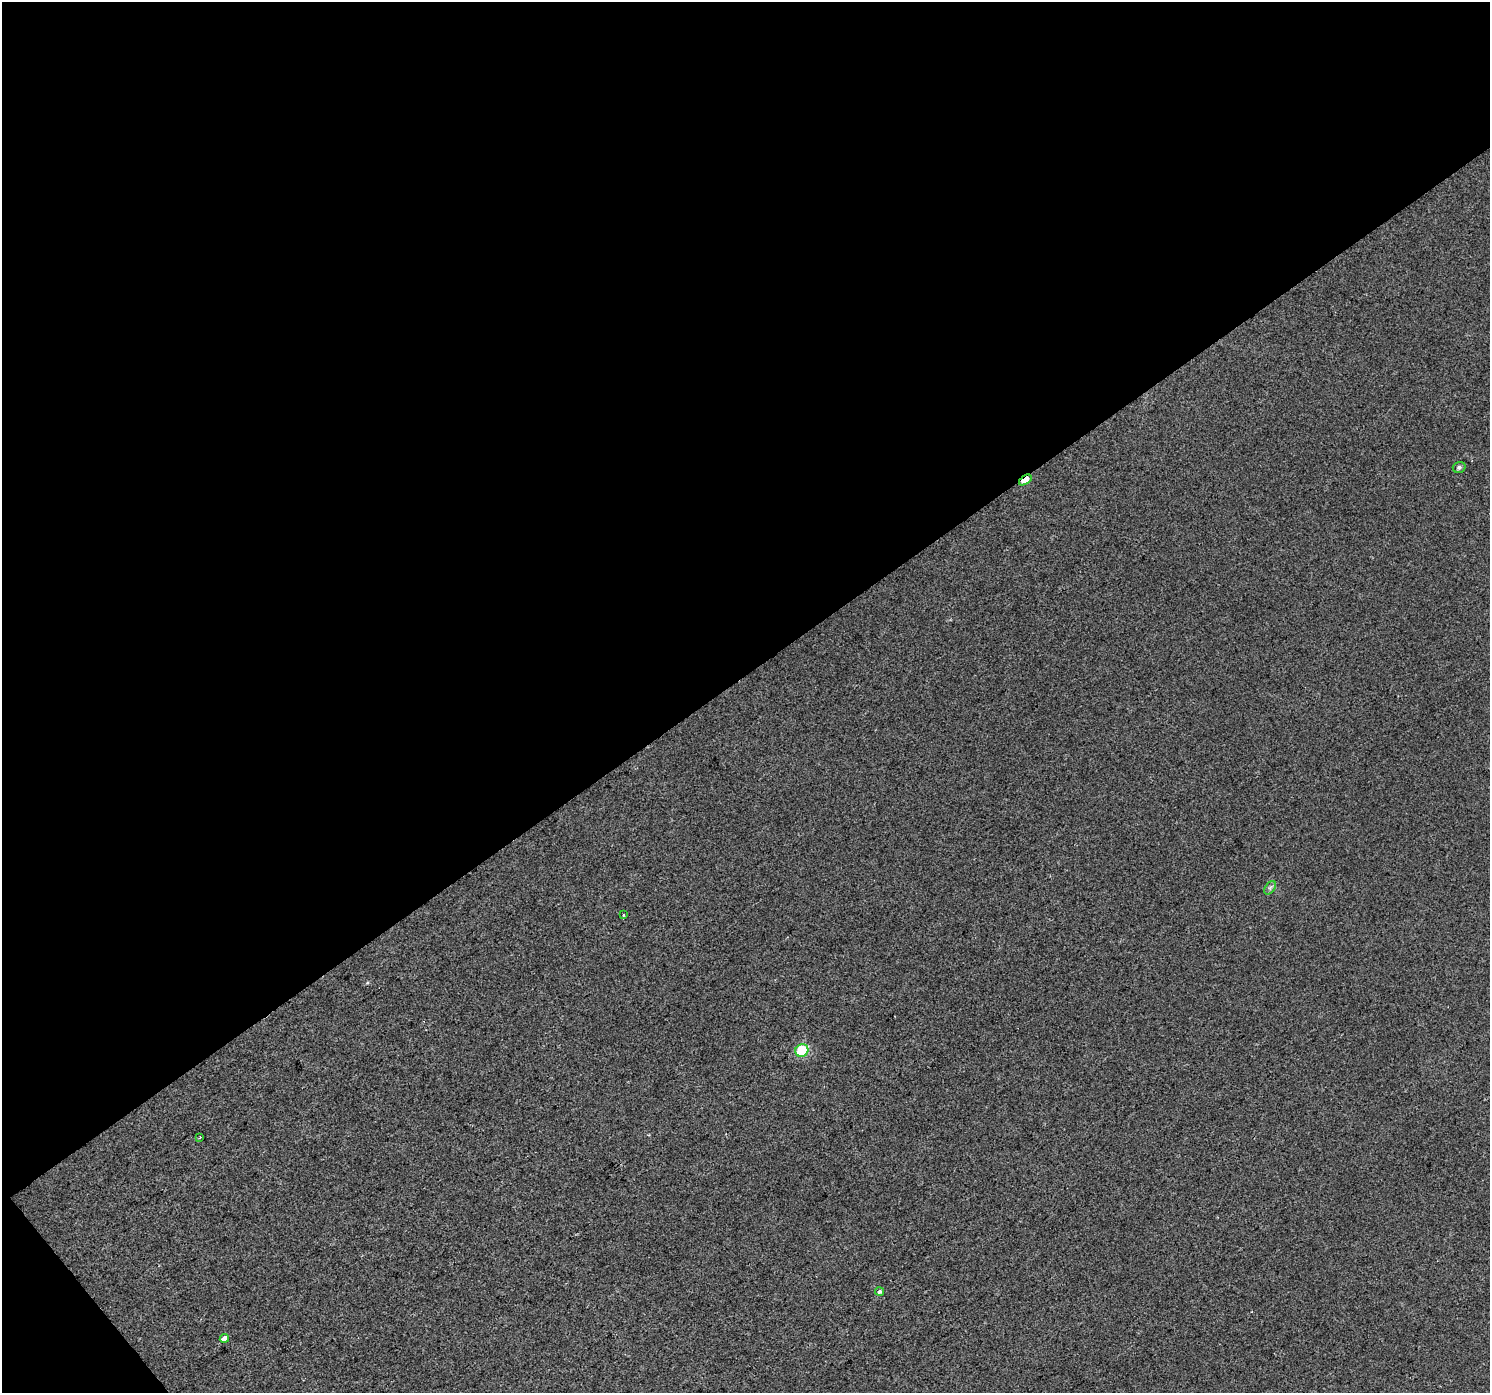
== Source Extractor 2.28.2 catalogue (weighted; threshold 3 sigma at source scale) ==
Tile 1 of 2 x 2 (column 1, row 1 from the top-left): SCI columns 1-1488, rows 1484-2874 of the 2975 x 2948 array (HDU 1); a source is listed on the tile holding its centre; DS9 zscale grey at full resolution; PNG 1492 x 1395 px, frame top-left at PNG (2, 2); each listed source drawn as its Kron ellipse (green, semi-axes under 4 px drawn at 4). Shown black and unused: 49% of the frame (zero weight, under 2 of 3 exposures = <1% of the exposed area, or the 3 px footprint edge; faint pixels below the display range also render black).
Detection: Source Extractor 2.28.2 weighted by HDU 2 'WHT'; one run over the whole footprint, this tile lists its part. Background 0.0331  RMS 0.0084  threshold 0.0379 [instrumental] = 3 sigma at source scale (4.5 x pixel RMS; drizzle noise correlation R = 1.50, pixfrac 1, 0.0396/0.0396 arcsec/px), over >= 5 px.
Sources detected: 8; all 8 listed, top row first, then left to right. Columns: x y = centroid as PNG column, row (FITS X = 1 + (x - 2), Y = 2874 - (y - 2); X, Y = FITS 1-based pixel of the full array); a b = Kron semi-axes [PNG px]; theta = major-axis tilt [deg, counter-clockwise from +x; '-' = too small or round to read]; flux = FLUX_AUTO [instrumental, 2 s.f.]
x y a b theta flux
1459 467 6 5 - 2.2
1025 480 7 4 36 14
1270 888 7 4 56 2
623 915 3 3 - 0.88
802 1051 6 6 - 37
200 1137 3 2 - 0.65
880 1291 4 3 - 4.1
224 1338 4 3 - 45
Overlapping masked pixels (flux is a lower limit): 2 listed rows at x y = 1025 480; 224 1338